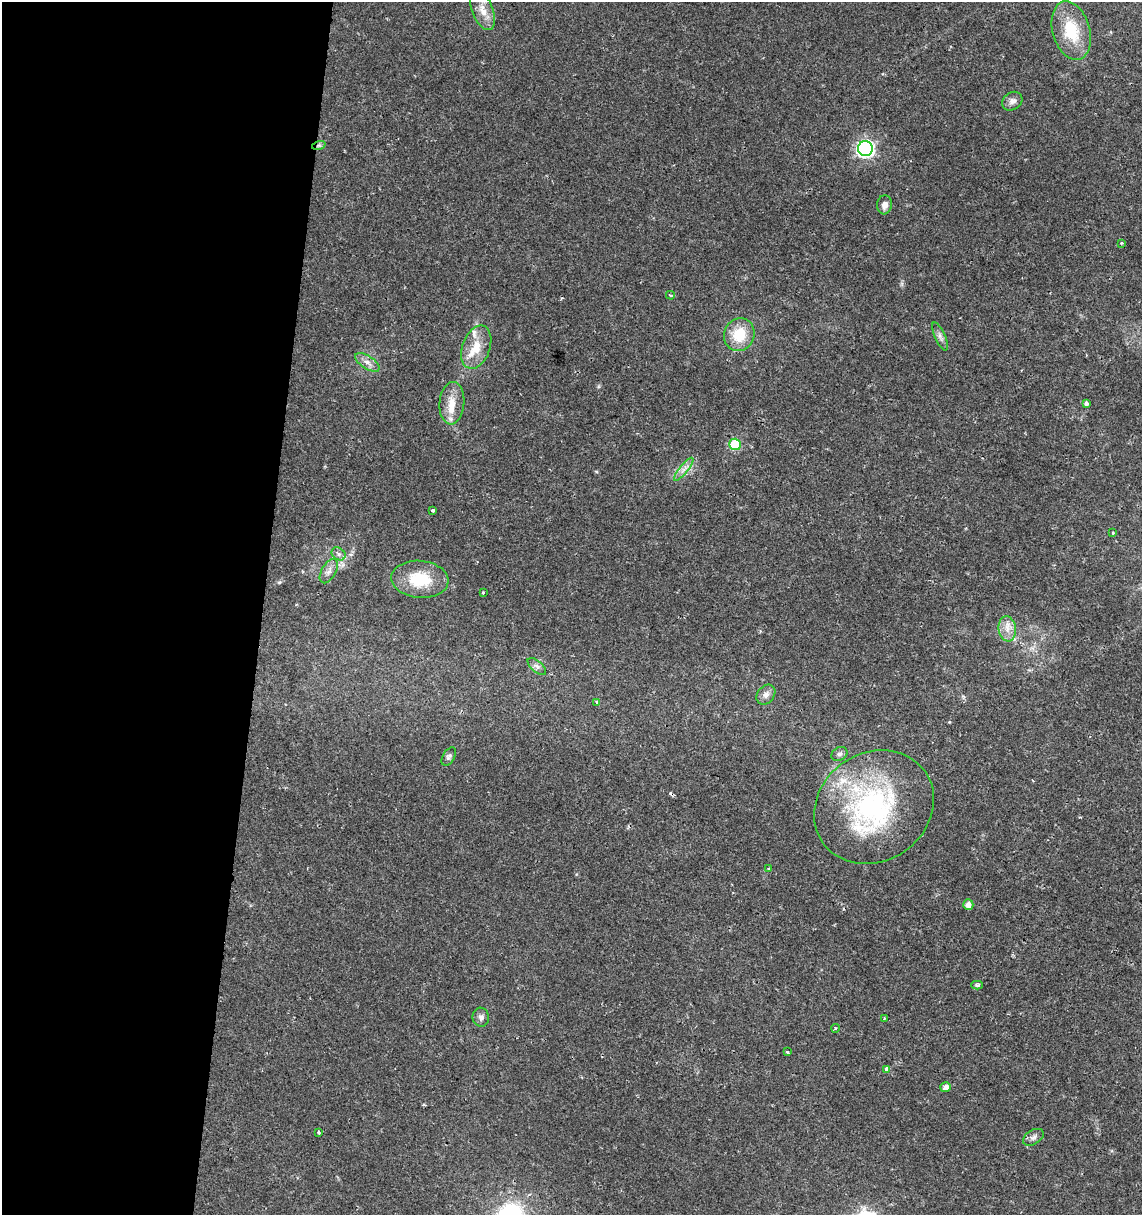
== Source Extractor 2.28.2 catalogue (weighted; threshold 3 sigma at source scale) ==
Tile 5 of 4 x 4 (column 1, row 2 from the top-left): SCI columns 286-1425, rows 2428-3640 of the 5073 x 4864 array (HDU 1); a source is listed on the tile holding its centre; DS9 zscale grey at full resolution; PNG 1144 x 1217 px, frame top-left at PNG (2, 2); each listed source drawn as its Kron ellipse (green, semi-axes under 4 px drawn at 4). Shown black and unused: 23% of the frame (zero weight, under 2 of 3 exposures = <1% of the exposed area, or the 3 px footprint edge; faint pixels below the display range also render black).
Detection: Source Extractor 2.28.2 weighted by HDU 2 'WHT'; one run over the whole footprint, this tile lists its part. Background 0.0204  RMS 0.0027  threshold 0.0122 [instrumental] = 3 sigma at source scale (4.5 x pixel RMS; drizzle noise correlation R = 1.50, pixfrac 1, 0.0396/0.0396 arcsec/px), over >= 5 px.
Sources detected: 45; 1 cosmic-ray / hot-pixel residue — neither listed nor drawn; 4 inside a brighter listed object's ellipse — not listed separately; the other 40 listed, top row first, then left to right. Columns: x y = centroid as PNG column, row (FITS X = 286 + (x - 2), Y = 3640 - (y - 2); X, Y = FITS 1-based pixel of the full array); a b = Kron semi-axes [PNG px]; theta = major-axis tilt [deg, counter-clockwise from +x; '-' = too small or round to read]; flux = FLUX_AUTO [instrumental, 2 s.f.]
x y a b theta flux
483 10 21 10 -68 3.6
1071 31 30 18 -74 11
1012 101 11 8 37 1.3
319 145 7 4 18 0.55
865 149 7 7 - 86
884 205 9 7 84 1.9
1121 243 3 3 - 0.68
670 295 4 3 - 0.37
739 335 17 15 65 7.9
940 336 15 5 -66 1.1
476 347 22 14 70 5.8
367 362 14 6 -32 1.7
452 403 21 12 85 4.2
1086 403 4 3 - 1.3
735 444 6 6 - 17
684 469 14 4 51 1.3
433 511 3 3 - 1.1
1113 533 4 3 - 0.21
339 554 7 6 - 0.85
329 571 13 7 60 1.5
420 579 29 18 -5 11
483 592 3 2 - 0.36
1007 629 13 8 -82 2.4
537 666 11 5 -41 1
766 695 11 8 50 1.4
597 702 3 3 - 1.6
839 754 8 6 30 0.82
449 757 10 6 57 0.73
874 807 62 54 35 50
769 869 4 3 - 0.34
968 905 5 5 - 1.7
977 985 5 3 - 0.6
481 1017 9 8 - 1.1
884 1018 3 3 - 0.24
835 1028 4 3 - 0.28
787 1052 3 2 - 0.26
887 1069 4 3 - 2.1
946 1087 5 5 - 1.4
318 1133 3 3 - 1.1
1033 1137 11 7 32 1.1
Overlapping masked pixels (flux is a lower limit): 1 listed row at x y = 319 145
Unlisted compact peaks at least as high as the median listed source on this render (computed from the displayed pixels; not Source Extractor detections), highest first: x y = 279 582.